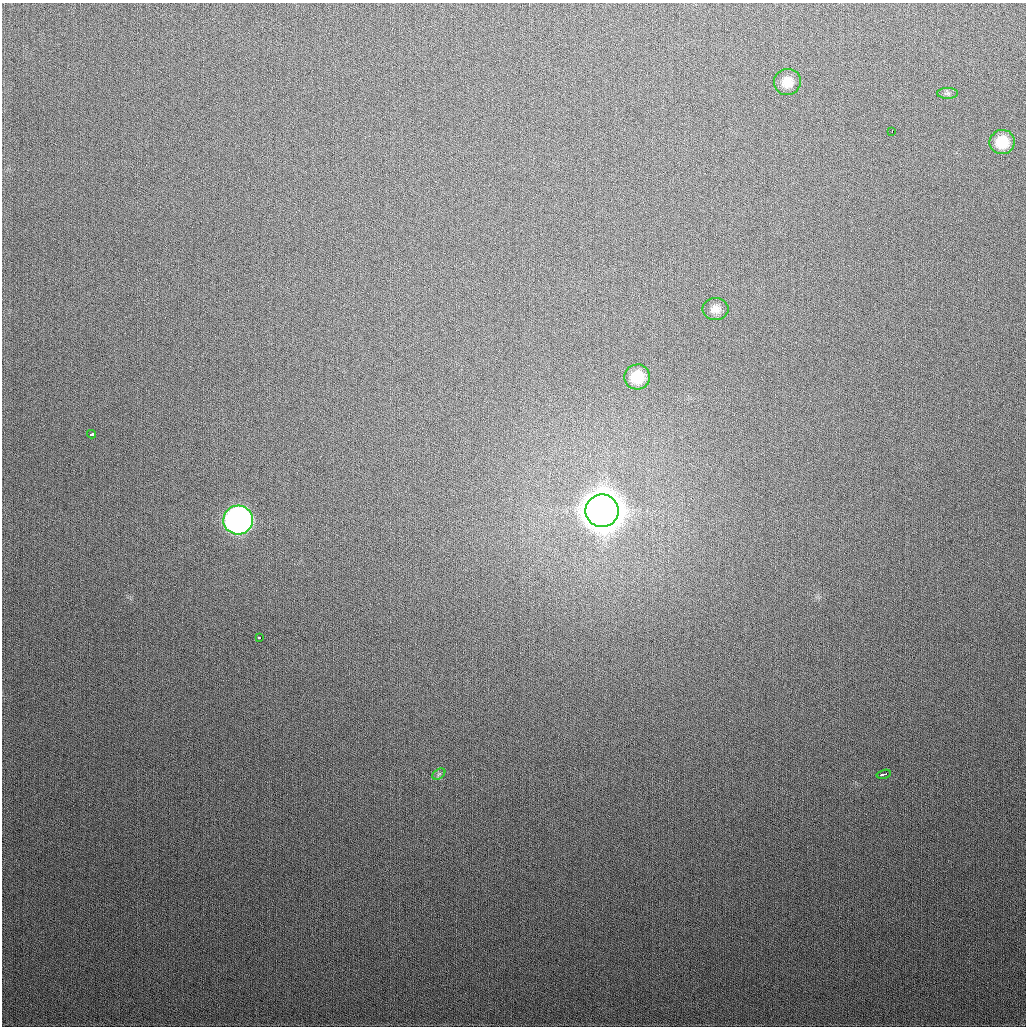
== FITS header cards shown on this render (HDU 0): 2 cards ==
NAXIS1  =                 1024
NAXIS2  =                 1024

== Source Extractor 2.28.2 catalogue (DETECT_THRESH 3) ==
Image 1024 x 1024 px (HDU 0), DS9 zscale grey, 1 PNG px = 1 image px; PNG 1028 x 1028 px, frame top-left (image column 1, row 1024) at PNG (2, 3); each listed source drawn as its Kron ellipse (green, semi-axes under 4 px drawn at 4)
Background 310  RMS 12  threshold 36.1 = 3 sigma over >= 5 px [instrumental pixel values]
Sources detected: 12; all 12 listed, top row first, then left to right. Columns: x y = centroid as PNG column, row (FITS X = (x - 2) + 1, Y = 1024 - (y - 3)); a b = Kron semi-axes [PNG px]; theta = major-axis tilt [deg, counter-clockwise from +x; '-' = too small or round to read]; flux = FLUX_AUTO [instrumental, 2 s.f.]
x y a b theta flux
787 82 13 13 - 1.2e+04
947 93 10 5 -1 2.4e+03
892 131 3 2 - 8.7e+03
1002 142 12 12 - 1.9e+04
715 309 13 11 0 6.8e+03
637 377 13 12 - 2.1e+04
92 434 4 3 - 1.6e+04
602 511 16 16 - 3.3e+06
238 520 14 14 - 3.6e+05
259 638 4 3 - 5.7e+03
439 774 7 4 34 1.5e+03
884 774 7 3 14 3.5e+03